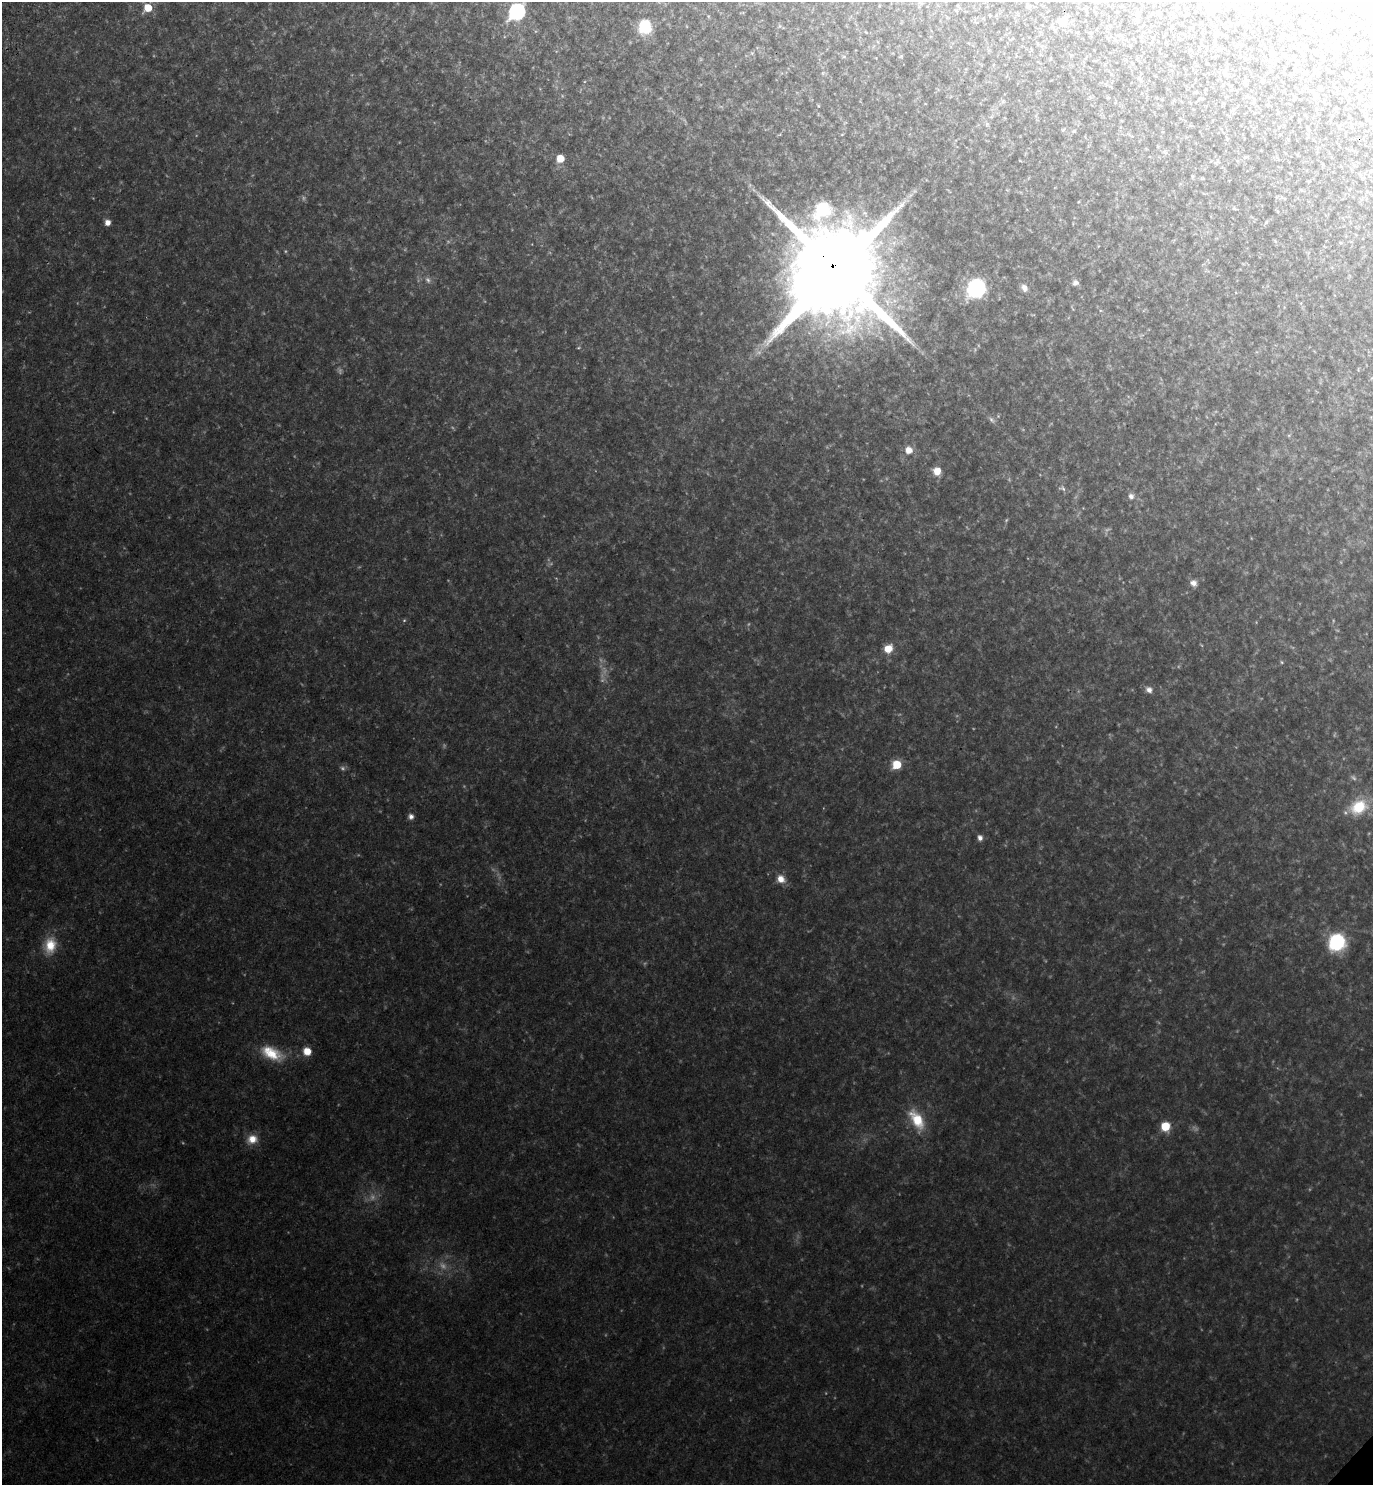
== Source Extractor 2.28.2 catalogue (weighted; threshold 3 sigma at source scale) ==
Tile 11 of 4 x 4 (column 3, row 3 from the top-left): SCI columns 3087-4457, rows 1574-3056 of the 6072 x 6068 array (HDU 1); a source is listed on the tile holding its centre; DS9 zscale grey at full resolution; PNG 1375 x 1487 px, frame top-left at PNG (2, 2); no overlay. Shown black and unused: <1% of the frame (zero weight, under 3 of 4 exposures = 6% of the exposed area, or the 3 px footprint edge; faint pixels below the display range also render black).
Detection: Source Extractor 2.28.2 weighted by HDU 2 'WHT'; one run over the whole footprint, this tile lists its part. Background 0.0797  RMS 0.012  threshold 0.052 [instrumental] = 3 sigma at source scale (4.5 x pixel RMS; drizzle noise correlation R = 1.50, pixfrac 1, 0.05/0.05 arcsec/px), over >= 5 px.
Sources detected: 65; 16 too faint to see at this stretch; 2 inside a brighter object's white glare — not listed; the other 47 listed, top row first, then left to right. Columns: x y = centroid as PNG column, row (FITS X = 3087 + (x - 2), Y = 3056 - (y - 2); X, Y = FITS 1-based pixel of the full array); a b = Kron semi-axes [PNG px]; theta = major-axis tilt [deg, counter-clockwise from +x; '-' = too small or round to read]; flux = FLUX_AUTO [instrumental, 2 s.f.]
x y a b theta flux
1028 6 6 5 - 1.9
1214 6 10 8 -36 11
148 8 7 6 - 26
516 12 9 7 50 240
1063 22 8 8 - 17
645 27 11 10 - 58
866 32 7 2 -45 1
1217 33 5 5 - 1.9
844 56 6 4 0 1.5
901 56 5 5 - 1.2
1306 72 4 4 - 1.1
1232 110 6 6 - 1.8
987 124 6 5 - 2
1074 131 6 4 44 1.5
1245 157 6 4 0 1.5
560 158 6 6 - 20
1217 162 10 4 27 2.2
1371 171 5 5 - 1.4
1235 209 10 3 -10 1.7
107 222 6 6 - 7.3
1266 222 7 4 46 1.8
838 272 33 21 -57 28000
1075 283 7 7 - 4.4
976 288 12 10 50 160
1024 288 10 7 -57 6.1
578 348 5 3 - 1.1
992 420 10 6 -45 3.8
909 450 8 8 - 12
937 471 9 8 - 13
1062 488 11 7 -27 3.4
1131 496 8 7 - 5.2
1193 583 9 8 - 6.5
888 649 9 7 45 18
1282 662 5 4 - 1.4
1149 690 9 7 -30 5.8
897 764 7 7 - 34
1359 807 21 16 29 40
411 816 7 7 - 5
980 838 6 5 - 5.7
781 879 10 8 -39 12
1337 942 11 10 - 130
50 945 23 16 80 29
307 1051 7 7 - 18
272 1053 32 15 -25 38
917 1120 26 13 -60 38
1165 1126 8 8 - 27
252 1139 13 11 19 15
Overlapping masked pixels (flux is a lower limit): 1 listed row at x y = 838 272